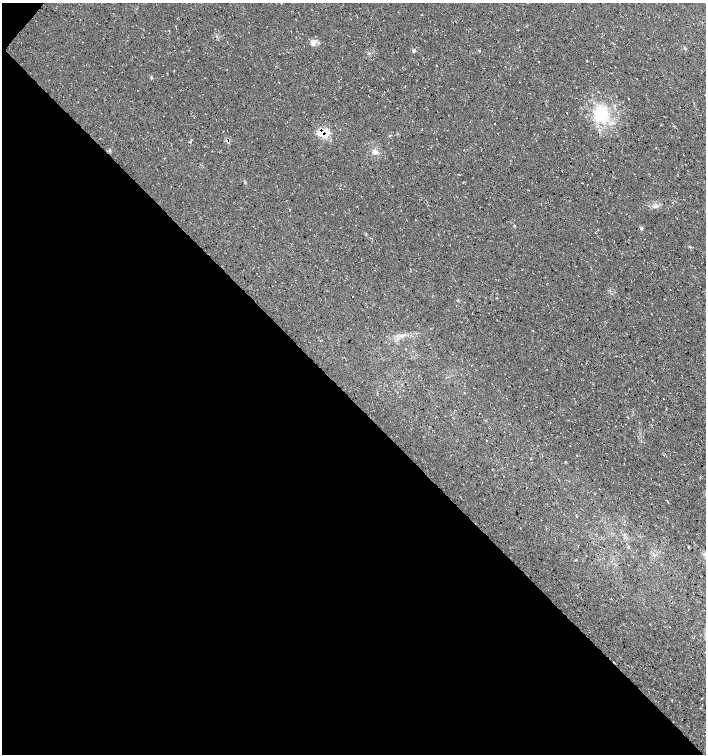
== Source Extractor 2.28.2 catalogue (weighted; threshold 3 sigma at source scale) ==
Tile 9 of 4 x 4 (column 1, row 3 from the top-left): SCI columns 234-1640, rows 1508-3010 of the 6032 x 6030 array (HDU 1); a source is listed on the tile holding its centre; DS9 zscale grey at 2 x 2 block average (1 PNG px = mean of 2 x 2 image px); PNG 708 x 756 px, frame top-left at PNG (2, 3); no overlay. Shown black and unused: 47% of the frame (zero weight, under 3 of 4 exposures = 1% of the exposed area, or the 3 px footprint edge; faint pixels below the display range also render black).
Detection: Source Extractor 2.28.2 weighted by HDU 2 'WHT'; one run over the whole footprint, this tile lists its part. Background 0.0158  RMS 0.0038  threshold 0.0171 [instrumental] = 3 sigma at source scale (4.5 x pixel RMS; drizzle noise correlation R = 1.50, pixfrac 1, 0.0396/0.0396 arcsec/px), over >= 5 px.
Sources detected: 15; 1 inside a brighter listed object's ellipse — not listed separately; the other 14 listed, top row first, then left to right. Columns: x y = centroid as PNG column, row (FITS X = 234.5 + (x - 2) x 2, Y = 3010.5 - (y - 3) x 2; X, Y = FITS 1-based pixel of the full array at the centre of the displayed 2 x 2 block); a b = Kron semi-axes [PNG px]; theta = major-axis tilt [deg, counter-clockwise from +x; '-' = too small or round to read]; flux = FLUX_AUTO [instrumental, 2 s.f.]
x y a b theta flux
313 43 10 5 71 3.6
685 48 4 2 - 0.68
413 50 4 4 - 1.9
436 65 2 2 - 0.25
151 77 4 3 - 0.86
602 113 21 17 -73 34
322 133 13 8 50 12
228 140 6 4 31 2.5
109 151 4 2 - 0.71
375 151 8 5 -34 3
514 226 3 2 - 0.49
641 228 4 4 - 1.4
531 459 3 2 - 0.4
576 515 2 2 - 0.52
Overlapping masked pixels (flux is a lower limit): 2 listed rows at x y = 322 133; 228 140
Diffuse or blended objects may show on this block-average render without a row.